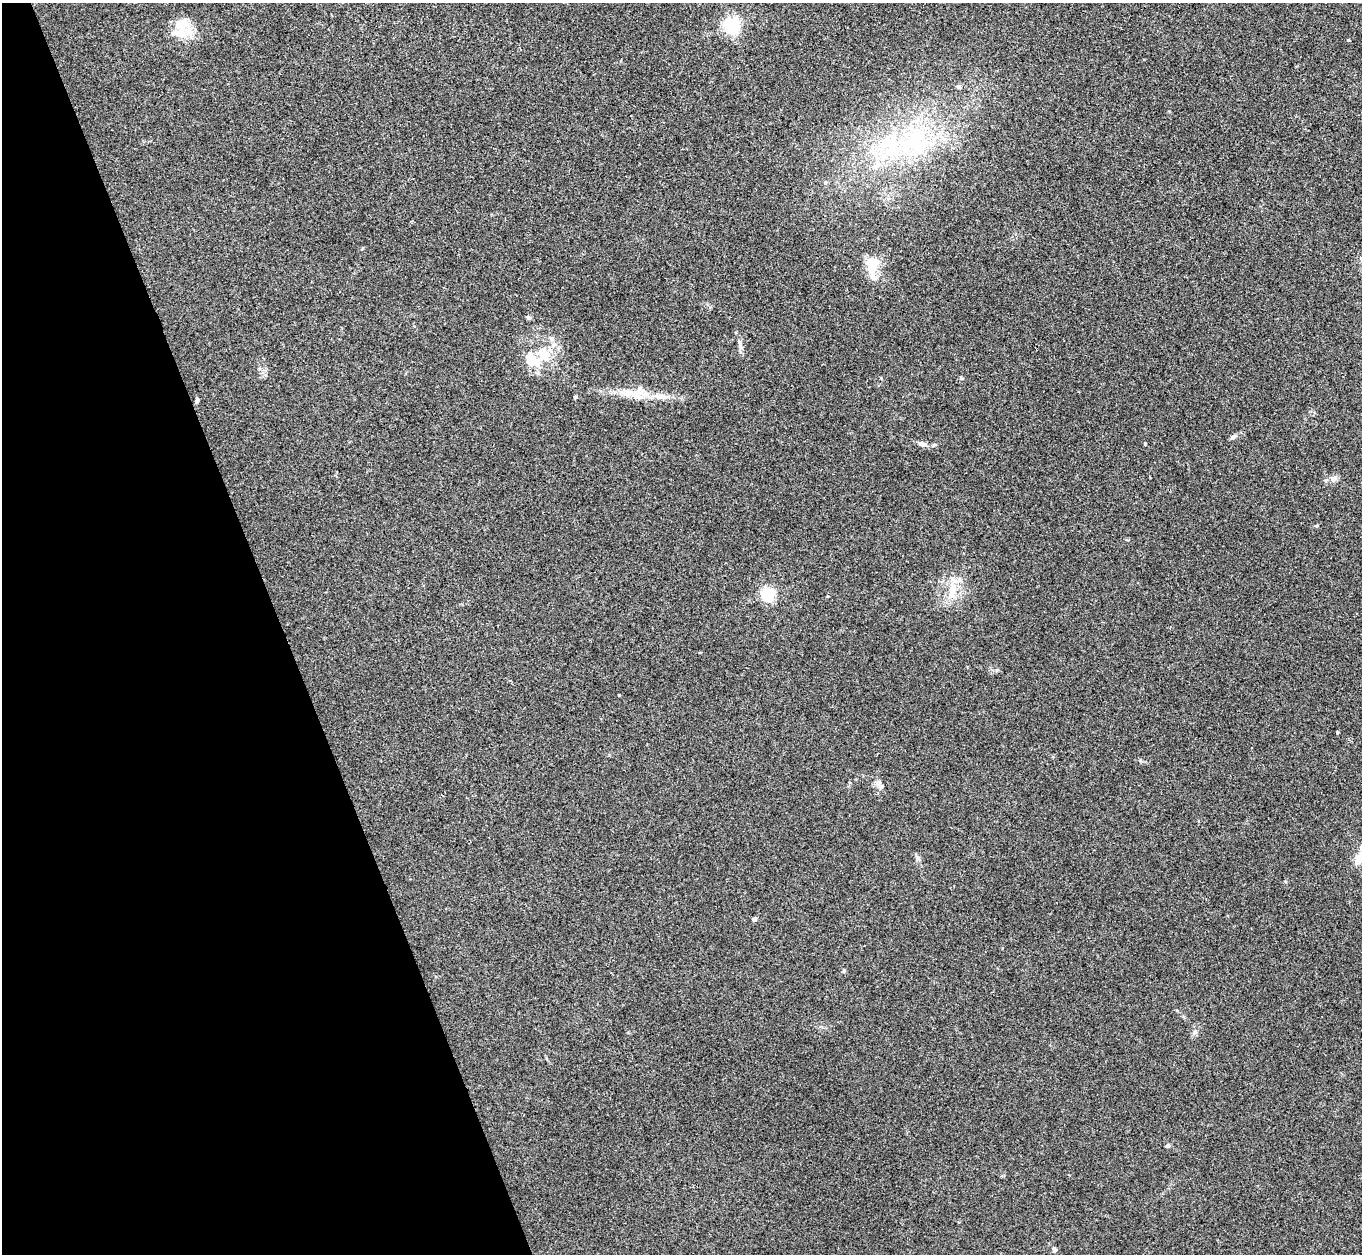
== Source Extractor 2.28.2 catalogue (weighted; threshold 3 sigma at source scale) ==
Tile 5 of 4 x 4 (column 1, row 2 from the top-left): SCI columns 2-1361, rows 2651-3902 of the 5443 x 5430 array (HDU 1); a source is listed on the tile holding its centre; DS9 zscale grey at full resolution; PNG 1364 x 1256 px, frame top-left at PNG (2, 3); no overlay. Shown black and unused: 21% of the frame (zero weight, under 3 of 4 exposures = <1% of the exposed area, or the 3 px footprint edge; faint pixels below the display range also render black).
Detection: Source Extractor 2.28.2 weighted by HDU 2 'WHT'; one run over the whole footprint, this tile lists its part. Background 0.0468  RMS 0.005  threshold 0.0226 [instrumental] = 3 sigma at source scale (4.5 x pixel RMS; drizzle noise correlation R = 1.50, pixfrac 1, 0.05/0.05 arcsec/px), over >= 5 px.
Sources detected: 40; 2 inside a brighter object's white glare — not listed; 6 inside a brighter listed object's ellipse — not listed separately; the other 32 listed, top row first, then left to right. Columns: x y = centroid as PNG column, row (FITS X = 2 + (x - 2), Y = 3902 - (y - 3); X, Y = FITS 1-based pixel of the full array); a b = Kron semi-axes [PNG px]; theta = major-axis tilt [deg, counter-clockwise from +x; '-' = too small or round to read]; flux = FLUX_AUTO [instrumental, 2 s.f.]
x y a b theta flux
181 23 24 17 22 9.9
732 25 6 6 - 160
958 87 6 5 - 1.2
918 141 42 37 -27 54
876 166 12 7 40 3.7
825 183 5 3 - 0.54
872 266 25 13 -71 11
528 317 6 5 - 0.88
740 344 18 5 -79 2.2
545 354 13 11 31 11
530 363 9 7 -13 3.1
639 392 27 9 1 8.6
575 397 4 4 - 0.66
197 400 6 4 89 1
1234 437 11 5 28 1.4
922 444 12 6 -12 2.6
1145 444 4 3 - 0.41
1333 479 8 7 - 1.9
1316 526 5 4 - 0.52
952 590 27 10 83 8.6
768 594 6 5 - 92
619 695 4 3 - 0.36
1337 732 4 3 - 0.54
1140 761 6 4 -46 0.66
881 786 7 7 - 1.6
917 858 8 6 -51 1.3
1359 859 14 8 58 4.6
754 919 4 4 - 1.8
844 971 6 4 72 0.56
1195 1032 6 5 - 1.1
1168 1146 5 5 - 1.1
1054 1250 7 4 -88 0.96
Isophote crosses this tile's border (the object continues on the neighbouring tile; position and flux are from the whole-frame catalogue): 1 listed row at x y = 1359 859
Unlisted compact peaks at least as high as the median listed source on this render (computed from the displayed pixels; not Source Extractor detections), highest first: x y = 961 378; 881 378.